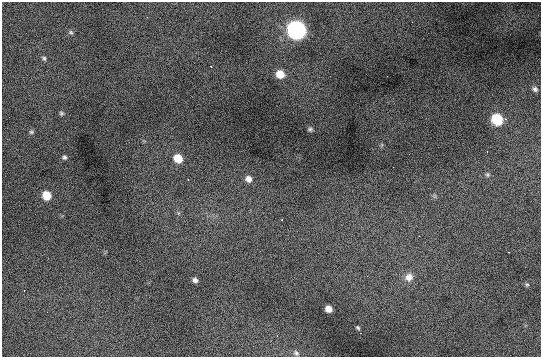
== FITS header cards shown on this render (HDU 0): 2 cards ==
NAXIS1  =                  539 / # of pixels/row
NAXIS2  =                  355 / # of rows in frame

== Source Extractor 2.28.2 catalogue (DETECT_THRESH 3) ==
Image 539 x 355 px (HDU 0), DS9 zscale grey, 1 PNG px = 1 image px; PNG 543 x 359 px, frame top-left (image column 1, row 355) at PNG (2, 2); no overlay
Background 520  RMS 8.4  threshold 25.2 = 3 sigma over >= 5 px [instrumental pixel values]
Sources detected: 23; all 23 listed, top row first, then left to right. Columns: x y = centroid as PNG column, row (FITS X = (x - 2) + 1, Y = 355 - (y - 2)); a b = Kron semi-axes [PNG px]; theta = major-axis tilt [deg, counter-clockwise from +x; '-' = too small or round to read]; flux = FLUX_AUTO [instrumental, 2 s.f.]
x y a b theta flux
297 30 9 8 - 260000
71 32 6 5 - 980
44 58 6 4 -56 1000
211 66 3 2 - 660
280 74 8 7 - 8700
535 89 8 7 - 1900
61 113 6 5 - 910
497 119 8 7 - 32000
310 129 6 5 - 1100
31 132 6 5 - 970
64 157 6 5 - 1200
178 158 8 7 - 11000
487 175 6 6 - 1100
248 179 7 7 - 3200
46 195 7 6 - 11000
282 219 3 2 - 650
509 252 3 2 - 1100
409 277 12 11 - 5000
195 280 5 5 - 1800
527 284 6 5 - 870
328 309 6 5 - 4700
358 328 4 4 - 850
296 353 8 6 -46 1600